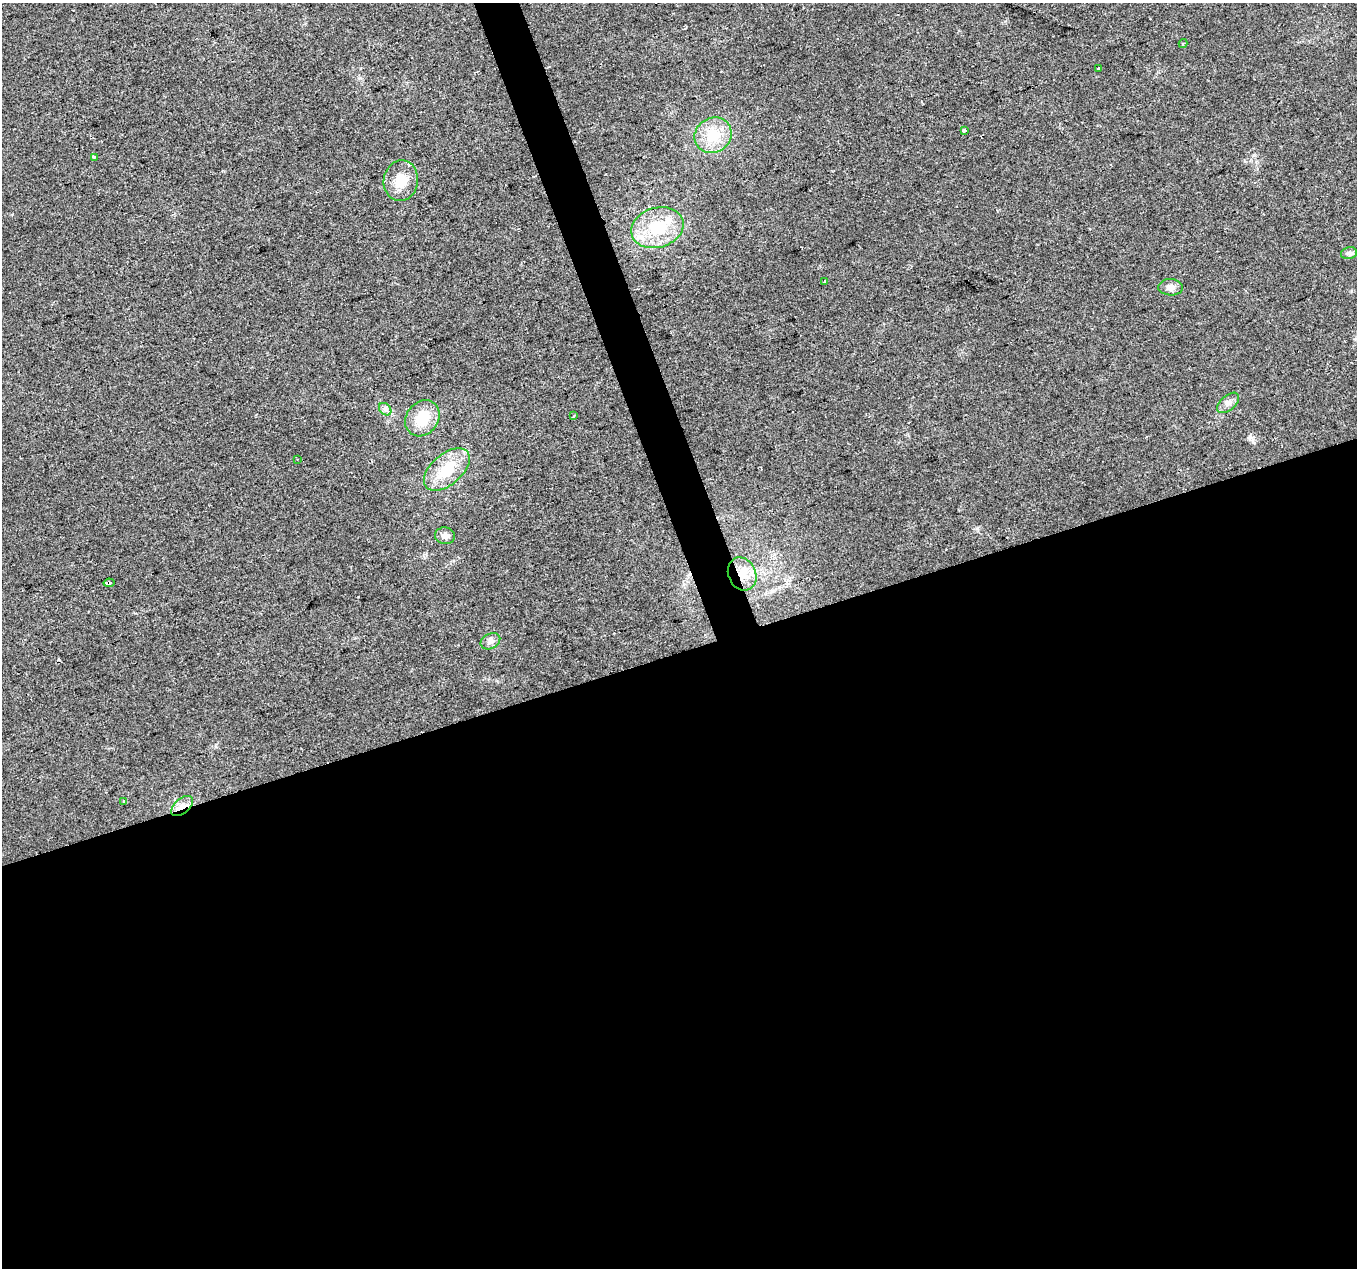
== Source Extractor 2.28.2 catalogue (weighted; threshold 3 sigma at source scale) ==
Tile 15 of 4 x 4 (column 3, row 4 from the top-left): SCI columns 2713-4067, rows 68-1333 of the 5425 x 5251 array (HDU 1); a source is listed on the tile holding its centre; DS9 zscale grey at full resolution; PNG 1359 x 1270 px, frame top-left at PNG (2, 3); each listed source drawn as its Kron ellipse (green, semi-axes under 4 px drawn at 4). Shown black and unused: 50% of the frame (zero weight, under 2 of 3 exposures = <1% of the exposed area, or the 3 px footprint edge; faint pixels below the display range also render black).
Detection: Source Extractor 2.28.2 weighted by HDU 2 'WHT'; one run over the whole footprint, this tile lists its part. Background 0.0515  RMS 0.0069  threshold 0.0311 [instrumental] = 3 sigma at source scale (4.5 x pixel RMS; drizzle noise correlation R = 1.50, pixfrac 1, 0.0396/0.0396 arcsec/px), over >= 5 px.
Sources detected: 24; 2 cosmic-ray / hot-pixel residue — neither listed nor drawn; the other 22 listed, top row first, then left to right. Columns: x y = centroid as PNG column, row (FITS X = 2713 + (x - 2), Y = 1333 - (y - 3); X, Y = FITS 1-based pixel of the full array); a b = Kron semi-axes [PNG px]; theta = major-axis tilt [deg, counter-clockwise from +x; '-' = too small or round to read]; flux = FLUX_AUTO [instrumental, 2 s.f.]
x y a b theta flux
1183 44 4 3 - 1.1
1098 68 3 2 - 1.2
964 130 4 3 - 1.9
713 135 19 17 35 20
94 157 3 3 - 2.7
401 181 20 17 81 14
657 228 26 20 17 32
1349 253 8 6 13 1.9
825 281 3 3 - 1.8
1171 287 12 8 -3 4.4
1228 403 13 7 41 3.7
385 409 7 5 -45 2
573 416 4 2 - 0.59
422 418 19 16 51 19
297 459 2 2 - 0.59
447 470 27 15 41 24
445 536 10 8 -9 3.8
742 574 17 13 -64 14
109 583 5 3 - 6.8
490 641 10 7 28 3.1
124 802 3 3 - 1.8
182 806 13 7 42 5.1
Overlapping masked pixels (flux is a lower limit): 3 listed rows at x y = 742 574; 109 583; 182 806
Unlisted compact peaks at least as high as the median listed source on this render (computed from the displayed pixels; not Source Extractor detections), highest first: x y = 1250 436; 977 528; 1245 161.